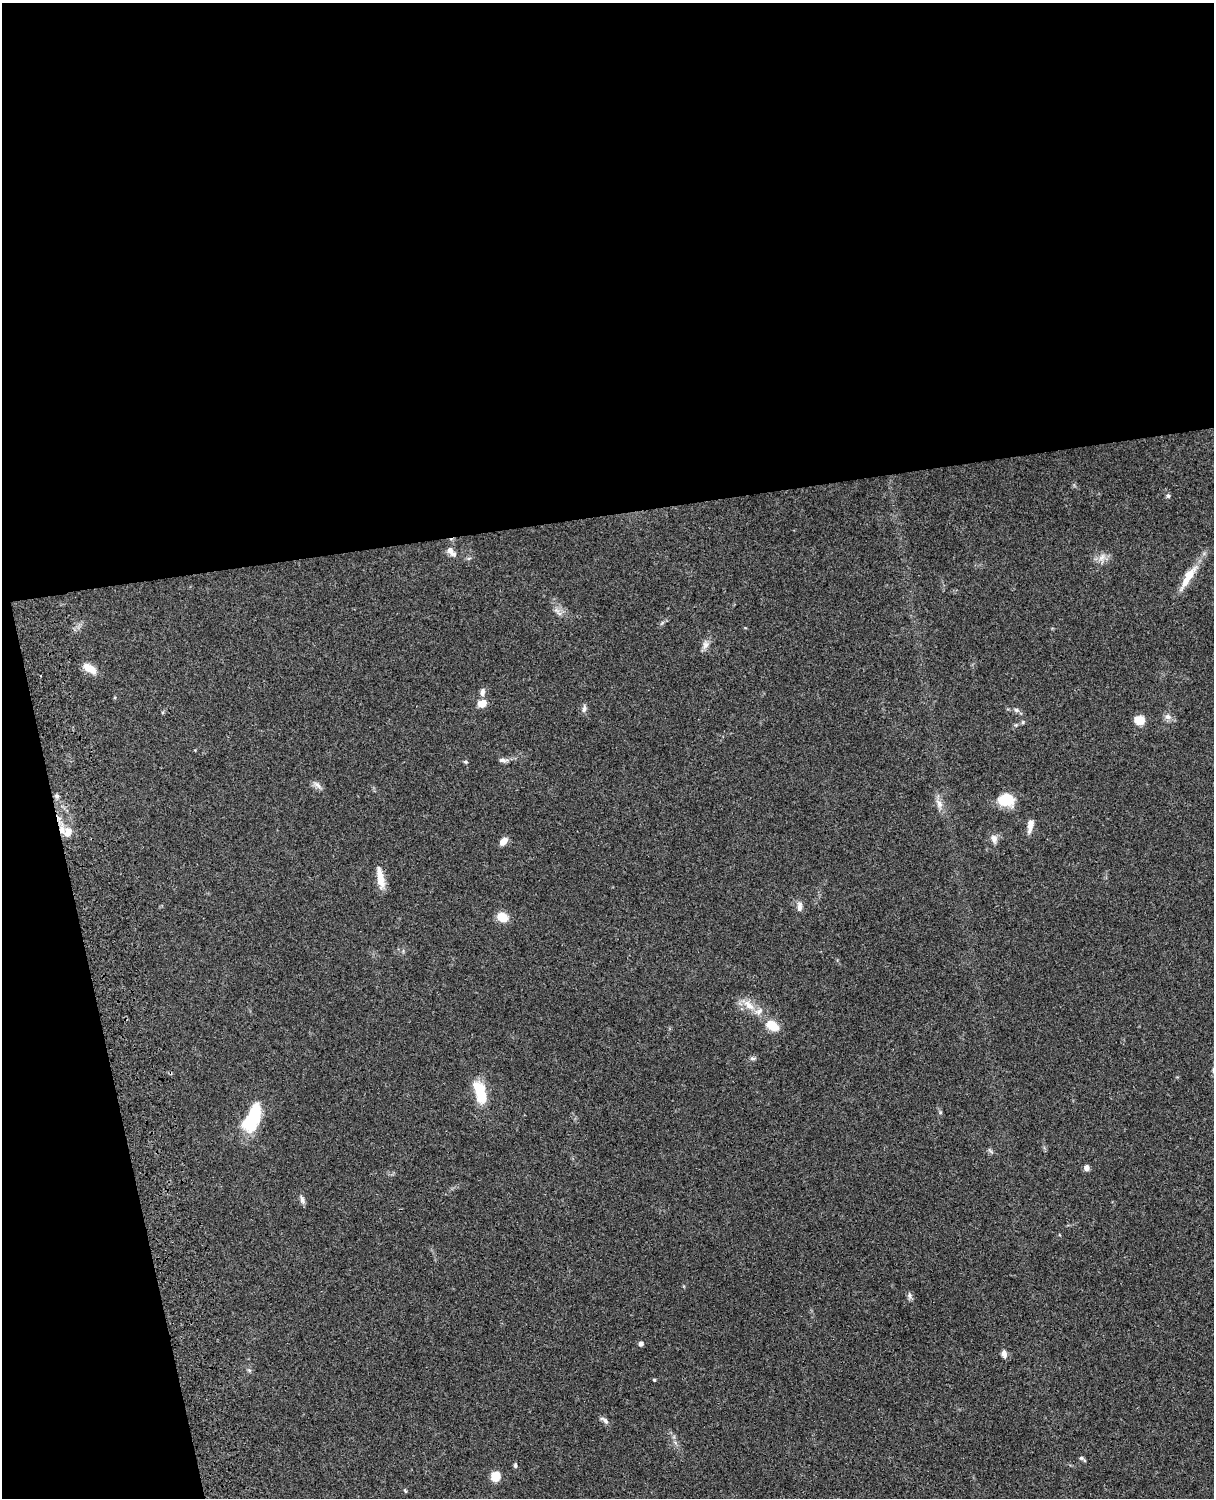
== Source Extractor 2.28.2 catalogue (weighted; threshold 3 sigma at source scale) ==
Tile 1 of 4 x 3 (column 1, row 1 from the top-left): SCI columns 121-1332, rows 3268-4763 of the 5089 x 4926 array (HDU 1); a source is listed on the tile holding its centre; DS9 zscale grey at full resolution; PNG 1216 x 1500 px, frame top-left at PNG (2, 3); no overlay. Shown black and unused: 39% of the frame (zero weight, under 3 of 4 exposures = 6% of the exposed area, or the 3 px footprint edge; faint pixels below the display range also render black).
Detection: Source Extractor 2.28.2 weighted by HDU 2 'WHT'; one run over the whole footprint, this tile lists its part. Background 0.0742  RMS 0.0058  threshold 0.0259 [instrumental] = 3 sigma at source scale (4.5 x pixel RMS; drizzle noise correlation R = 1.50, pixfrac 1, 0.05/0.05 arcsec/px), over >= 5 px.
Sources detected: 46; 1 inside a brighter listed object's ellipse — not listed separately; the other 45 listed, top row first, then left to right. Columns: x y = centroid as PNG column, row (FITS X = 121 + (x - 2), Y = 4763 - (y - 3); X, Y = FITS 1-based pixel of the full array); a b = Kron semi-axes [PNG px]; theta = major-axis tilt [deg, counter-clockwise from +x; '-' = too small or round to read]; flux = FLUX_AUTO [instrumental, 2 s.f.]
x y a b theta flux
1168 496 6 5 - 1.1
451 551 12 7 -45 3.9
1102 557 13 8 44 3.9
1186 581 31 10 68 9.6
556 610 9 5 -31 2.1
705 645 12 9 66 3
90 668 17 8 -33 6.5
482 692 11 6 81 2.5
482 703 10 8 22 5.5
584 709 10 6 78 2
1016 710 8 6 -18 1.6
1168 717 9 8 - 2.6
1139 720 12 11 - 5.9
1023 722 5 5 - 0.79
1016 725 5 5 - 0.74
503 760 13 5 -2 2
465 762 6 4 -19 0.8
317 785 14 6 -40 2.4
57 796 6 6 - 1.2
1006 800 16 12 -15 14
939 804 11 8 -70 3.4
1030 825 16 6 81 4.6
68 832 15 11 63 6.1
994 839 12 8 -77 3
503 841 9 6 48 4.5
380 878 28 8 -79 7.6
800 906 13 6 89 2.8
502 917 13 10 -26 7
749 1005 18 9 -41 6.9
772 1025 11 8 -31 13
753 1058 9 4 1 1.2
480 1092 25 11 -75 19
253 1118 32 15 68 30
990 1151 8 3 -45 0.82
1086 1168 7 6 - 2.1
302 1199 11 5 -75 1.9
910 1296 11 4 -83 1.5
641 1344 5 4 - 2.2
1004 1354 8 6 -81 2.9
249 1370 6 4 -42 0.91
654 1380 4 4 - 0.75
605 1421 12 6 -51 2
1081 1458 7 5 -16 1.1
515 1465 6 5 - 1.1
496 1476 9 8 - 8.1
Overlapping masked pixels (flux is a lower limit): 1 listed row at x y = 68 832